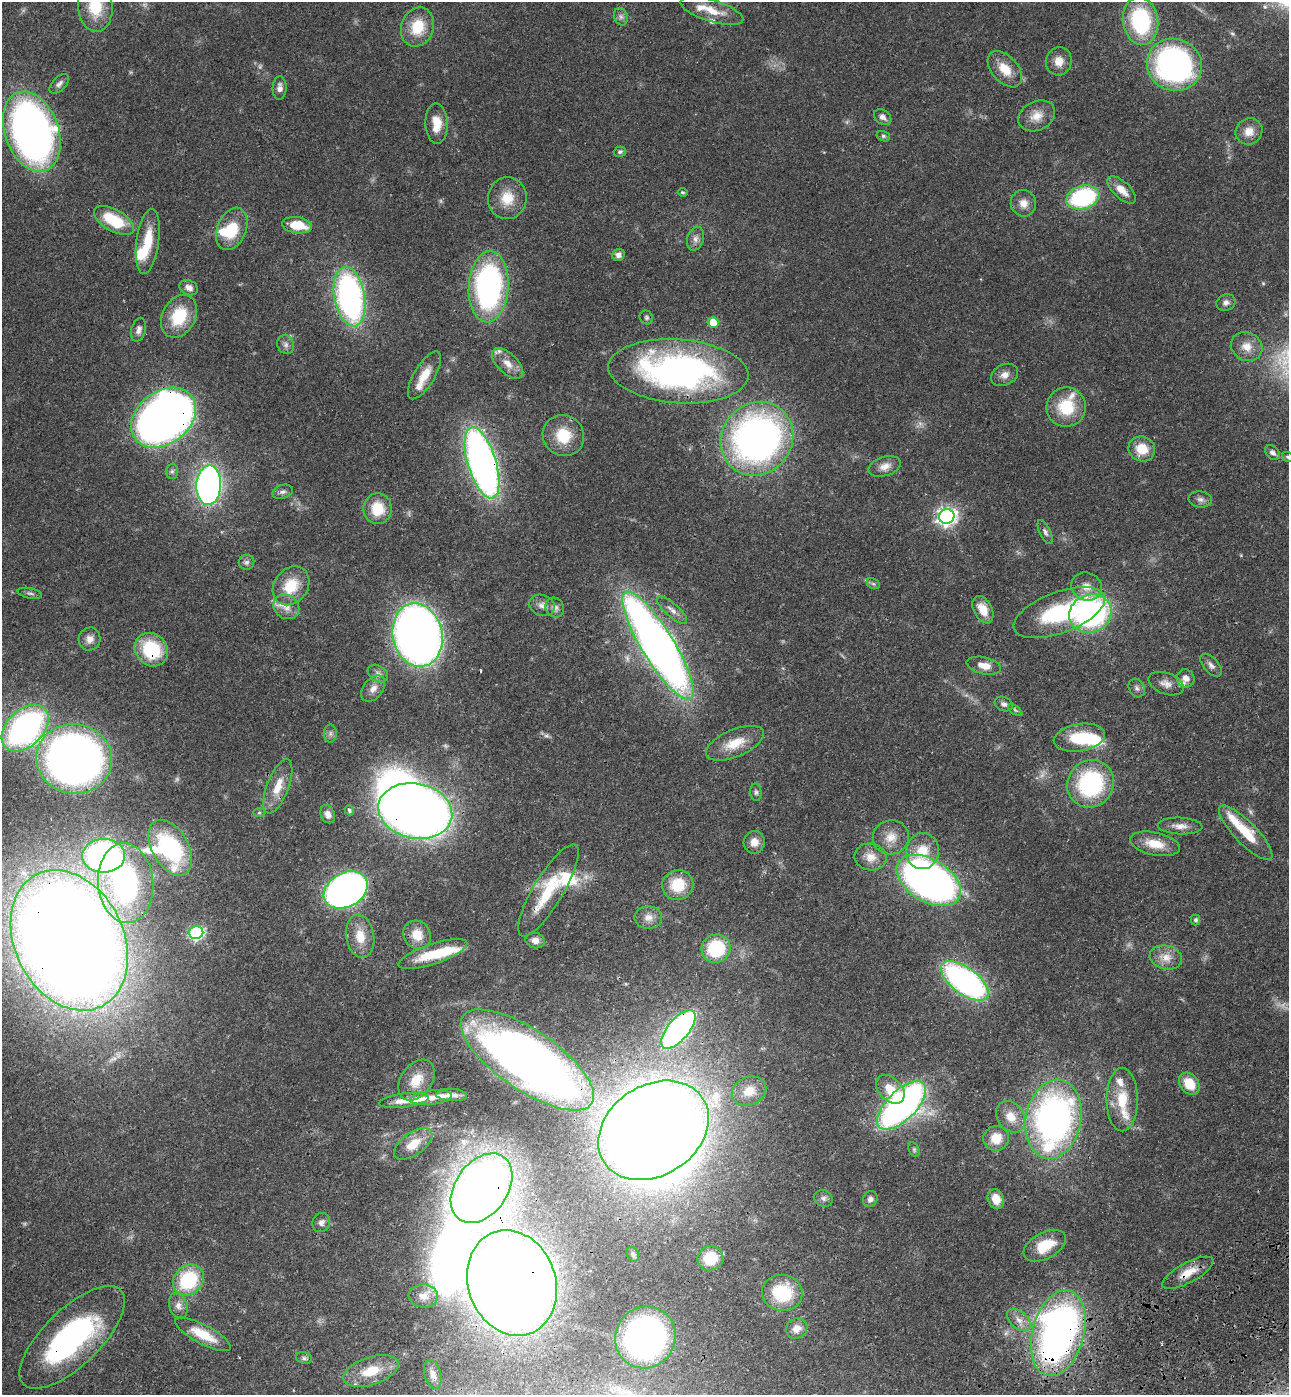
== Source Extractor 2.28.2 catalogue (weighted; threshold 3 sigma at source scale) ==
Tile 6 of 4 x 4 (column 2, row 2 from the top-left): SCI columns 1630-2916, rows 2898-4290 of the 5705 x 5793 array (HDU 1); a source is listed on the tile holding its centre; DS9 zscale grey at full resolution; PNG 1291 x 1397 px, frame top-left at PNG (2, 2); each listed source drawn as its Kron ellipse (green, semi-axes under 4 px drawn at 4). Shown black and unused: <1% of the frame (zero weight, under 3 of 4 exposures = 6% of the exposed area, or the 3 px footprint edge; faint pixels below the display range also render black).
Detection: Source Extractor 2.28.2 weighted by HDU 2 'WHT'; one run over the whole footprint, this tile lists its part. Background 0.067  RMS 0.0035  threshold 0.0156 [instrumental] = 3 sigma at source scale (4.5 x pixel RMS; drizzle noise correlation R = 1.50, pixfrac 1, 0.05/0.05 arcsec/px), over >= 5 px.
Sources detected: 189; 6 too faint to see at this stretch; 8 inside a brighter object's white glare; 1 cosmic-ray / hot-pixel residue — neither listed nor drawn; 14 inside a brighter listed object's ellipse — not listed separately; the other 160 listed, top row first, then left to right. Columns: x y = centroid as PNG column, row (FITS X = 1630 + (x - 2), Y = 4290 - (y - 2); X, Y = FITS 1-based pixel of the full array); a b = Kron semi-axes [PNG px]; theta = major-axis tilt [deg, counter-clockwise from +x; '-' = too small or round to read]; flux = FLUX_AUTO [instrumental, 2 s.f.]
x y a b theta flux
95 6 25 17 -85 13
712 11 33 11 -17 7
621 17 9 6 -74 1.3
1140 21 24 17 -82 36
417 27 20 16 70 10
1059 61 14 13 - 3.9
1174 65 28 26 -24 97
1005 69 21 13 -48 6.6
59 84 12 6 45 1.4
280 88 11 7 87 1.9
1037 116 19 14 26 4.7
883 117 9 6 -34 1.6
437 124 20 11 -88 6
1249 131 14 13 - 4
32 132 41 27 -70 180
883 136 7 5 -16 0.65
620 152 6 5 - 0.68
1122 190 18 8 -42 4.3
683 192 5 4 - 0.5
1083 197 17 11 16 43
507 198 21 19 82 8
1023 203 13 12 - 3.3
114 221 22 11 -30 16
297 225 15 8 -8 9.2
232 229 22 14 68 11
695 239 12 8 73 2
148 241 33 11 82 10
618 255 6 6 - 1.5
489 287 36 20 86 92
189 288 10 7 -25 1.7
350 297 30 15 -80 110
1226 303 10 8 24 1.6
179 316 22 16 62 14
646 317 7 6 - 0.74
713 322 5 5 - 8.8
139 330 12 7 76 1.6
286 345 10 8 -68 1.4
1247 347 16 14 -28 4.3
508 363 19 10 -44 4.2
678 371 70 32 -4 140
424 375 27 10 59 6.1
1005 375 14 10 26 2.6
1066 407 20 19 - 14
163 418 36 26 37 370
563 436 21 20 - 11
757 439 38 35 50 160
1142 449 13 12 - 7.3
1273 453 8 6 -42 1.4
1288 457 6 4 -30 0.56
482 463 37 14 -73 200
885 466 16 9 17 3.1
172 471 7 6 - 0.95
209 485 19 12 87 140
283 492 10 6 16 1.3
1200 499 12 8 -8 1.5
378 509 15 14 - 9
947 516 8 7 - 180
1045 532 13 5 -64 1.2
246 562 8 7 - 1
873 584 7 5 -29 0.64
291 586 21 16 52 11
1086 586 16 13 -25 4.3
30 593 12 5 -11 0.97
542 605 13 10 -25 2.2
286 607 13 11 -37 3.2
555 608 10 9 - 1.8
672 610 19 6 -41 2.4
983 610 15 9 -63 5.5
1059 612 48 20 20 35
1090 613 21 19 21 82
417 635 32 25 -78 310
90 639 11 10 - 2.5
658 646 62 16 -58 340
151 650 18 15 -45 20
1211 665 14 7 -49 1.6
984 666 17 8 -12 3.9
378 674 11 8 -32 1.6
1185 678 9 9 - 2.4
1166 684 18 10 -20 3
1137 688 10 7 -63 1.2
373 689 15 9 51 2.6
1004 704 9 7 -24 1.1
1015 710 8 4 -36 0.57
25 728 27 18 45 120
330 734 9 6 -90 1
1079 738 26 13 10 14
735 743 31 13 23 8.6
74 759 38 35 -9 210
1091 784 24 23 - 42
278 786 29 11 69 6.9
756 792 9 5 -84 0.83
349 810 5 4 - 0.94
415 811 37 27 -11 350
259 812 6 4 2 0.43
328 814 9 7 -66 1.8
1180 826 22 8 -3 3.2
1246 833 36 11 -46 12
891 837 18 17 - 5.4
754 842 11 10 - 3.3
1155 844 25 11 -12 7.1
170 848 30 18 -60 39
922 851 18 16 80 8.2
104 856 21 17 1 120
871 857 16 13 -9 4.4
929 881 35 21 -31 270
126 883 40 27 -85 71
678 885 16 15 - 11
346 890 23 17 30 200
548 890 53 15 59 17
648 918 14 11 0 2.9
1196 920 5 4 - 0.86
196 933 7 6 - 67
417 935 15 13 -55 5.9
360 936 22 14 -81 7
69 940 73 54 -64 1100
535 941 10 7 -14 2.3
716 948 15 14 - 21
433 954 36 10 19 12
1166 957 16 12 -14 4.4
965 981 28 13 -36 100
678 1029 23 10 50 120
527 1060 78 30 -34 230
416 1080 22 15 55 6.7
1189 1084 12 9 -51 8.4
890 1089 17 11 -44 6.7
749 1091 18 14 24 5.1
452 1095 15 6 -2 2.7
431 1098 21 7 6 3.2
1122 1100 32 15 90 11
404 1101 25 7 7 4.3
902 1105 31 14 45 140
1011 1117 17 13 -54 5
1053 1119 40 27 79 140
653 1130 59 45 33 800
996 1138 13 12 - 6
413 1144 22 11 35 5.7
914 1150 8 5 -65 0.6
482 1188 38 26 54 350
823 1198 9 8 - 1.3
870 1199 8 7 - 1.3
996 1199 10 8 -71 4.7
321 1222 10 8 64 1.6
1045 1246 23 13 29 10
633 1254 8 5 -63 0.76
710 1258 13 12 - 11
1188 1273 28 10 28 6.1
188 1280 17 14 46 24
512 1283 54 43 -71 660
782 1293 20 18 -6 19
423 1296 15 11 -4 3.3
178 1306 13 9 -72 2.2
1019 1320 14 8 -42 2.8
797 1328 11 10 - 3
1058 1333 44 26 75 180
203 1334 31 9 -28 8.7
72 1337 68 28 44 75
645 1337 31 30 - 91
304 1358 8 5 -16 0.86
371 1371 29 14 18 10
433 1374 15 8 -74 2
Overlapping masked pixels (flux is a lower limit): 14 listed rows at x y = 1174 65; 163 418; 482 463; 151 650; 1091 784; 415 811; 69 940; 678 1029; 653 1130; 482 1188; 1188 1273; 512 1283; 1058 1333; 72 1337
Isophote crosses this tile's border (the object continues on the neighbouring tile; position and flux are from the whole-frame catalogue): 3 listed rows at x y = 95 6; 1174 65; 1288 457